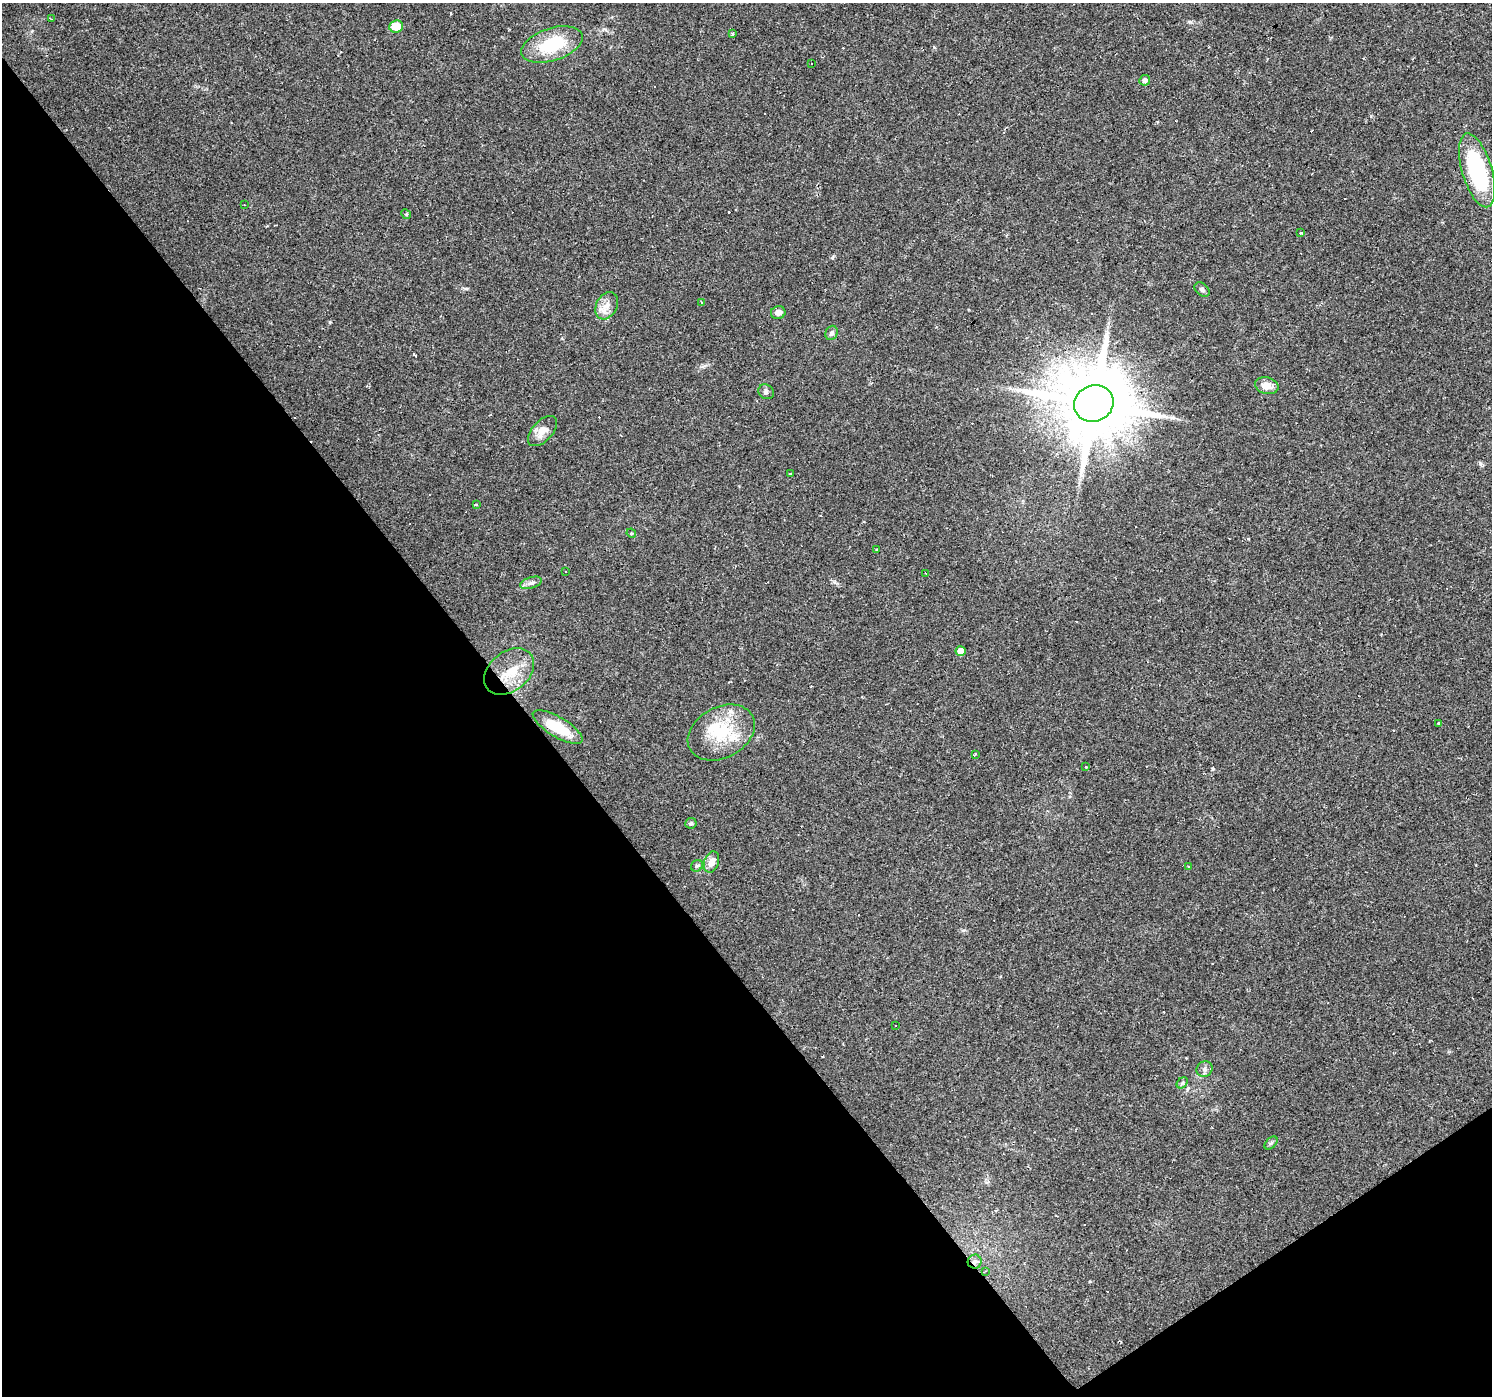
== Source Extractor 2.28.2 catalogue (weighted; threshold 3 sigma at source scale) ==
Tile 14 of 4 x 4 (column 2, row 4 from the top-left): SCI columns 1491-2980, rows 192-1585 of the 5960 x 5894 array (HDU 1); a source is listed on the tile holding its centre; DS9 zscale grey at full resolution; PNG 1494 x 1398 px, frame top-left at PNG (2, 3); each listed source drawn as its Kron ellipse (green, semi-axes under 4 px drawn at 4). Shown black and unused: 38% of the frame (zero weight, under 2 of 3 exposures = <1% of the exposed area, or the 3 px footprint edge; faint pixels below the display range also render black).
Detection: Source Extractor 2.28.2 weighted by HDU 2 'WHT'; one run over the whole footprint, this tile lists its part. Background 0.0381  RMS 0.0046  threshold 0.0206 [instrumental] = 3 sigma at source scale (4.5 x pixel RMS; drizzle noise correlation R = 1.50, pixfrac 1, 0.0396/0.0396 arcsec/px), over >= 5 px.
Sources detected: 84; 37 cosmic-ray / hot-pixel residue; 1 long thin detection or spike segment (spike, bleed or trail) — neither listed nor drawn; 3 inside a brighter listed object's ellipse — not listed separately; the other 43 listed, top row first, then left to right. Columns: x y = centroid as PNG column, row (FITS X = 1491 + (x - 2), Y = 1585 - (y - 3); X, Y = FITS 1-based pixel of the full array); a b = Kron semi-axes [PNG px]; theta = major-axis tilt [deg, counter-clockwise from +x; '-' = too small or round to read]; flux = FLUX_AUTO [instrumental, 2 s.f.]
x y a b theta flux
52 19 3 2 - 0.28
396 26 7 6 - 8.5
732 33 3 3 - 1.5
552 44 32 16 18 24
811 63 3 2 - 0.68
1145 80 5 5 - 1.8
1477 170 38 15 -73 46
244 205 3 2 - 0.59
406 214 5 4 - 0.51
1301 233 4 3 - 2.2
1202 290 8 6 -42 1.2
702 302 3 3 - 0.58
607 306 14 10 61 4.3
778 313 7 6 - 2.3
831 333 7 6 - 1.4
1267 386 12 8 -14 4.3
766 392 8 7 - 1.2
1094 403 20 18 23 5300
542 431 18 10 47 5.2
790 474 3 2 - 0.5
476 505 4 3 - 0.64
631 533 5 4 - 0.47
876 549 3 3 - 0.43
565 572 3 3 - 2
926 574 4 2 - 0.47
531 583 11 5 18 1.7
961 651 5 5 - 5.1
509 671 28 19 39 13
1439 723 3 3 - 1.4
558 727 28 10 -31 14
721 733 35 25 28 22
975 754 3 3 - 1.1
1086 767 3 3 - 0.58
691 823 5 5 - 0.74
712 862 11 7 71 3.6
697 866 6 5 - 0.93
1188 866 3 3 - 0.48
896 1026 3 3 - 1.2
1205 1069 8 7 - 1.7
1182 1083 6 4 44 0.81
1271 1143 8 4 44 0.88
975 1262 7 7 - 1.6
985 1271 4 2 - 0.4
Overlapping masked pixels (flux is a lower limit): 2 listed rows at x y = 1094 403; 975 1262
Unlisted compact peaks at least as high as the median listed source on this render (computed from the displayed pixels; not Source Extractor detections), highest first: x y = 1213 769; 832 258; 1480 463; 834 582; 934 47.